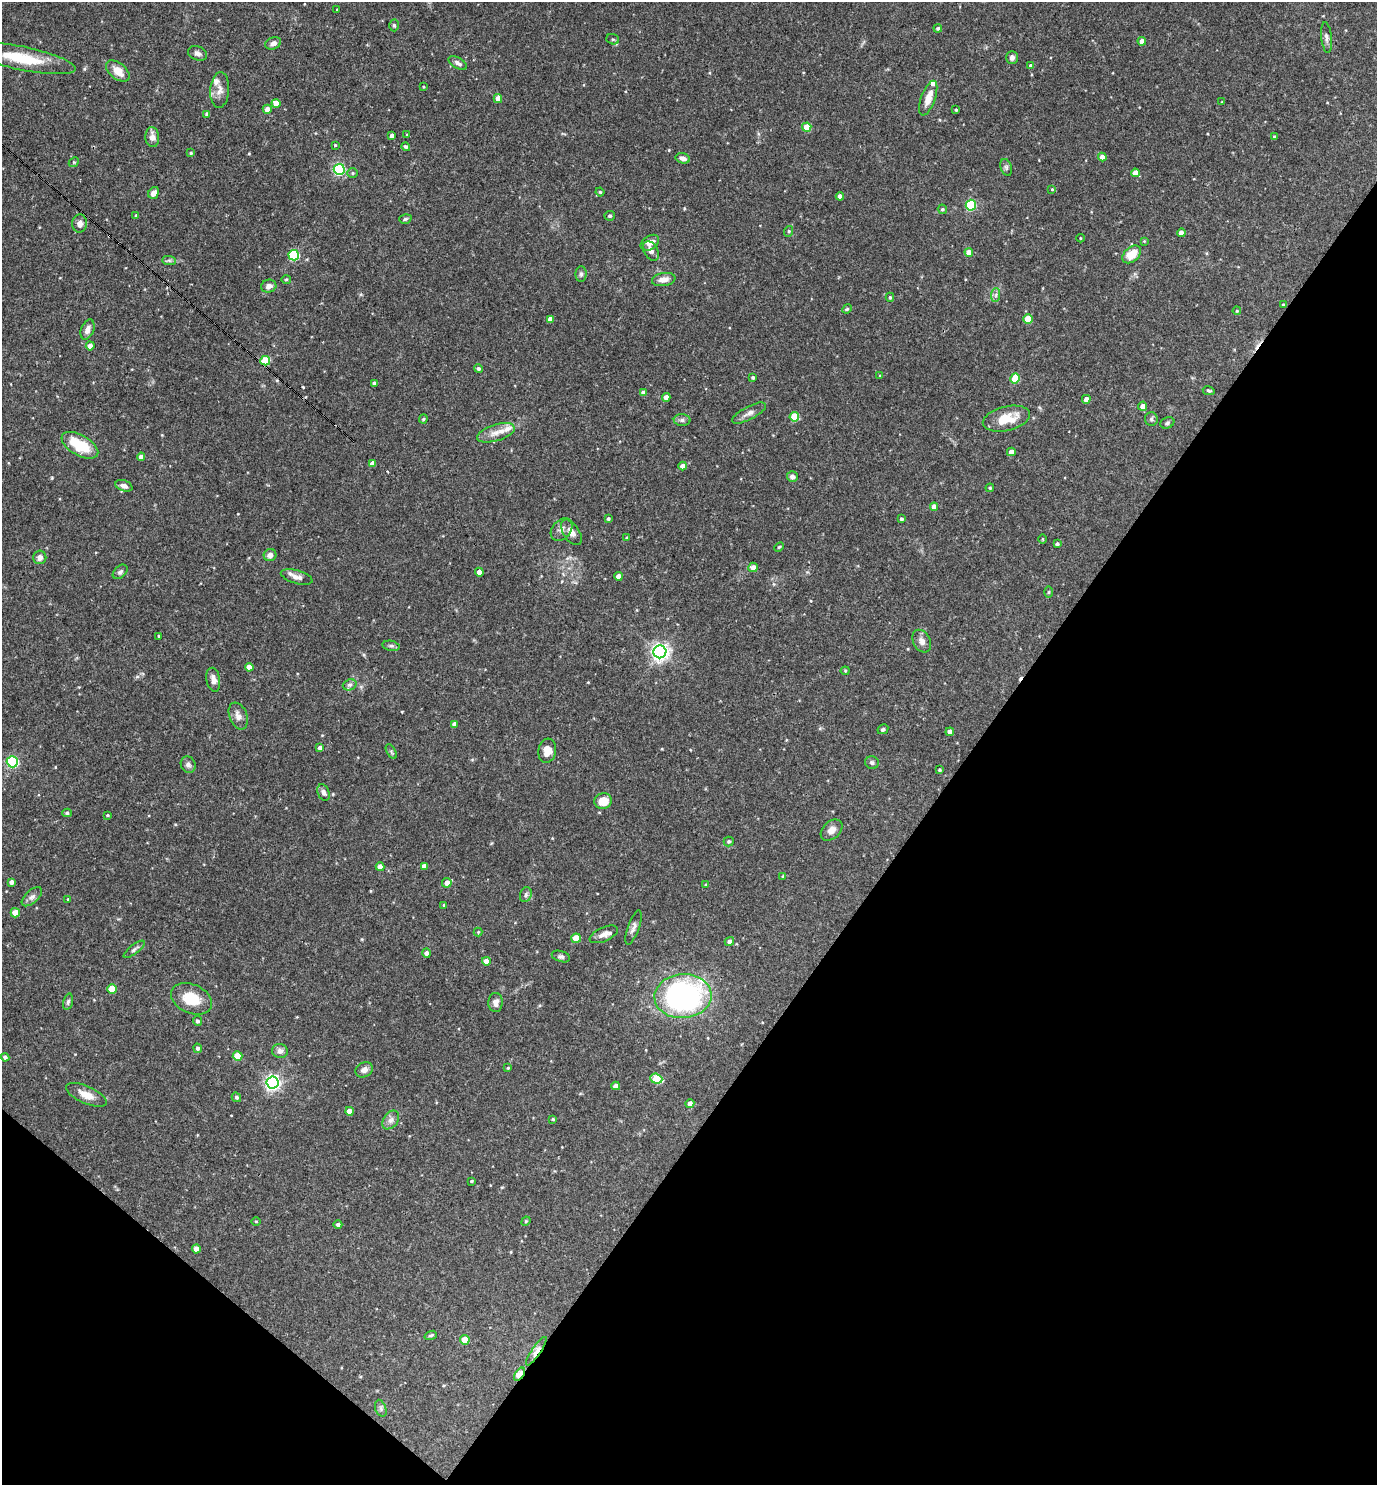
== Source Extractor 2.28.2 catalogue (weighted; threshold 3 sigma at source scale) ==
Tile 15 of 4 x 4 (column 3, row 4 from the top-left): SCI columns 2897-4271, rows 1-1483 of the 5936 x 5931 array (HDU 1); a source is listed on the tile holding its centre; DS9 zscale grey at full resolution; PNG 1379 x 1487 px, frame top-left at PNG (2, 2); each listed source drawn as its Kron ellipse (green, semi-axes under 4 px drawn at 4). Shown black and unused: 34% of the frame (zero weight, under 3 of 4 exposures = <1% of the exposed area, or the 3 px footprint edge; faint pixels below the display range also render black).
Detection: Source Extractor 2.28.2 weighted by HDU 2 'WHT'; one run over the whole footprint, this tile lists its part. Background 0.0709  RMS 0.0035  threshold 0.0156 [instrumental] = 3 sigma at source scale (4.5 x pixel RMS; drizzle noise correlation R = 1.50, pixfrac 1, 0.05/0.05 arcsec/px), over >= 5 px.
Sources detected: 199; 1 inside a brighter object's white glare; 2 cosmic-ray / hot-pixel residue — neither listed nor drawn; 6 inside a brighter listed object's ellipse — not listed separately; the other 190 listed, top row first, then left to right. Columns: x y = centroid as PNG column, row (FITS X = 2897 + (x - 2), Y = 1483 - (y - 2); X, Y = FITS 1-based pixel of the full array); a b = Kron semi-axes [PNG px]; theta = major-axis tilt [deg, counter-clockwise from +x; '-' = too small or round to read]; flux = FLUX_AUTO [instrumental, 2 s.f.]
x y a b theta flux
337 9 3 2 - 0.24
394 25 6 4 -87 0.67
938 28 4 4 - 0.57
1326 37 15 5 -84 1.3
613 39 6 5 - 0.65
1142 41 4 4 - 2.3
273 43 8 6 22 1.4
198 53 10 7 -21 1.2
1012 57 6 5 - 1.3
22 58 55 12 -12 15
458 63 10 5 -30 1.2
1031 65 4 4 - 0.82
118 71 13 8 -39 4.2
424 87 3 2 - 0.29
220 90 18 9 85 2.7
928 98 18 7 70 4
498 99 4 4 - 2.4
1222 102 3 2 - 0.25
276 103 4 4 - 4
267 109 4 4 - 2
956 110 3 3 - 0.37
207 114 4 4 - 0.88
807 127 4 4 - 8.4
407 135 4 3 - 0.28
392 136 4 4 - 1.8
152 137 10 7 -85 2.5
1274 137 3 3 - 0.47
335 145 3 3 - 0.37
406 147 4 4 - 0.55
191 153 4 4 - 0.4
1102 157 4 4 - 1.8
683 158 7 5 -15 1.5
74 162 5 4 - 0.44
1006 167 8 5 -72 0.79
339 169 5 5 - 48
353 173 5 5 - 0.54
1135 173 4 4 - 3.3
1052 189 3 3 - 0.34
600 192 4 4 - 0.45
154 193 6 5 - 2.1
840 196 4 4 - 1.8
971 205 5 5 - 24
942 209 5 4 - 0.6
136 215 4 4 - 0.39
610 216 5 5 - 0.74
405 219 6 4 17 0.52
80 224 9 7 81 1.8
789 231 5 3 - 0.33
1181 233 4 4 - 2.9
1080 238 4 3 - 0.29
1144 241 4 4 - 0.29
650 243 10 7 33 2.7
651 251 10 7 -58 1.3
969 252 4 4 - 2.6
1132 254 11 7 42 5.6
294 255 5 5 - 28
169 260 7 4 -1 0.66
581 274 8 5 89 0.75
286 279 5 3 - 0.32
664 279 12 6 9 2.3
269 286 8 6 15 1.7
996 295 7 4 88 0.81
890 297 4 4 - 0.45
1283 305 4 3 - 0.38
847 309 5 4 - 0.41
1237 311 4 4 - 0.34
550 319 4 4 - 2.5
1028 319 4 4 - 7.8
87 329 10 6 68 1.9
90 346 4 4 - 2.1
265 361 5 4 - 14
478 369 4 4 - 0.88
880 376 4 3 - 0.33
753 377 3 3 - 0.58
1015 378 5 4 - 12
374 383 4 3 - 0.8
1209 391 6 4 -10 0.56
644 393 4 4 - 2.4
666 397 4 4 - 2.4
1086 399 4 4 - 2.2
1143 406 4 4 - 2.6
749 413 19 6 28 2.1
794 417 5 4 - 11
423 419 4 4 - 0.38
1006 419 24 12 13 8.4
1151 419 7 6 - 0.73
682 420 8 6 0 0.96
1167 423 7 5 22 0.72
496 433 19 8 17 3.2
80 445 20 10 -29 11
1011 452 4 4 - 2.6
141 457 4 4 - 2
373 463 4 4 - 2.4
683 466 4 4 - 2.4
792 477 5 5 - 1.1
124 486 9 5 -20 1.4
990 488 4 4 - 0.39
934 507 4 4 - 3
608 519 3 3 - 0.59
901 519 4 4 - 0.64
561 530 13 9 50 1.8
571 532 14 8 -56 2.6
627 538 4 4 - 0.44
1043 539 4 3 - 0.33
1057 544 3 3 - 0.68
779 547 5 3 - 0.37
270 555 6 6 - 1.8
40 557 7 6 - 1.7
753 567 5 5 - 2.4
120 572 8 5 44 0.99
479 572 4 4 - 2.5
618 576 4 4 - 2.5
297 577 16 6 -16 2
1049 592 5 3 - 0.35
159 636 4 2 - 0.28
922 641 12 8 -60 1.9
391 646 8 5 -12 0.76
660 652 6 6 - 150
249 667 4 4 - 2.4
845 671 4 4 - 0.37
213 680 12 6 -80 2.1
350 685 7 5 20 0.88
238 716 14 9 -69 2.3
454 724 4 4 - 1.1
883 729 5 4 - 0.62
950 732 4 4 - 1.8
320 748 4 4 - 1.7
391 751 8 4 -60 0.55
547 751 12 9 82 4
12 762 5 5 - 40
872 763 7 6 - 0.85
188 765 8 7 - 1.2
939 770 3 2 - 0.43
323 793 8 5 -65 1.2
603 801 8 7 - 5.6
67 813 5 4 - 0.6
107 815 3 2 - 0.36
831 830 12 8 43 2.1
729 841 5 5 - 0.51
424 866 4 4 - 1.7
380 867 4 4 - 2.6
783 876 4 4 - 0.4
12 882 4 4 - 1.3
447 883 5 4 - 2.4
706 885 3 3 - 0.35
526 895 7 5 71 0.97
32 897 12 6 42 1.4
68 899 4 3 - 0.4
444 906 4 3 - 0.54
15 913 4 4 - 3.6
633 927 18 5 70 1.5
478 932 4 4 - 0.33
604 934 15 7 24 2
576 938 5 4 - 7.6
729 942 5 4 - 1.5
134 949 13 4 37 0.92
427 953 4 4 - 1.5
561 956 9 5 -17 0.91
486 961 4 4 - 2.8
112 989 5 4 - 7.4
683 996 28 22 5 91
191 999 21 14 -23 8.9
68 1002 8 5 75 0.62
496 1002 9 7 88 1.8
197 1021 5 4 - 0.78
198 1048 5 4 - 0.86
280 1051 8 7 - 1.5
238 1056 5 4 - 6.2
5 1057 4 4 - 0.86
508 1068 4 3 - 0.33
364 1070 9 7 29 1.9
656 1079 6 5 - 10
272 1083 6 6 - 100
616 1086 4 4 - 2.9
86 1095 22 8 -24 3.9
236 1097 5 4 - 0.57
690 1104 4 4 - 1.9
349 1111 4 4 - 3.7
553 1119 3 2 - 0.31
391 1120 10 7 53 1.5
471 1181 4 3 - 0.37
256 1221 4 3 - 0.3
526 1221 5 4 - 0.36
338 1224 4 4 - 0.82
196 1249 4 4 - 2.7
431 1335 6 4 19 0.51
465 1340 5 4 - 6.6
536 1351 17 4 55 2.8
520 1374 7 4 55 9.7
381 1408 9 5 -71 0.86
Overlapping masked pixels (flux is a lower limit): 3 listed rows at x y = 265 361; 536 1351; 520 1374
Isophote crosses this tile's border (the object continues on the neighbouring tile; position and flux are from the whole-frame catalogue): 1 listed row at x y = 22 58